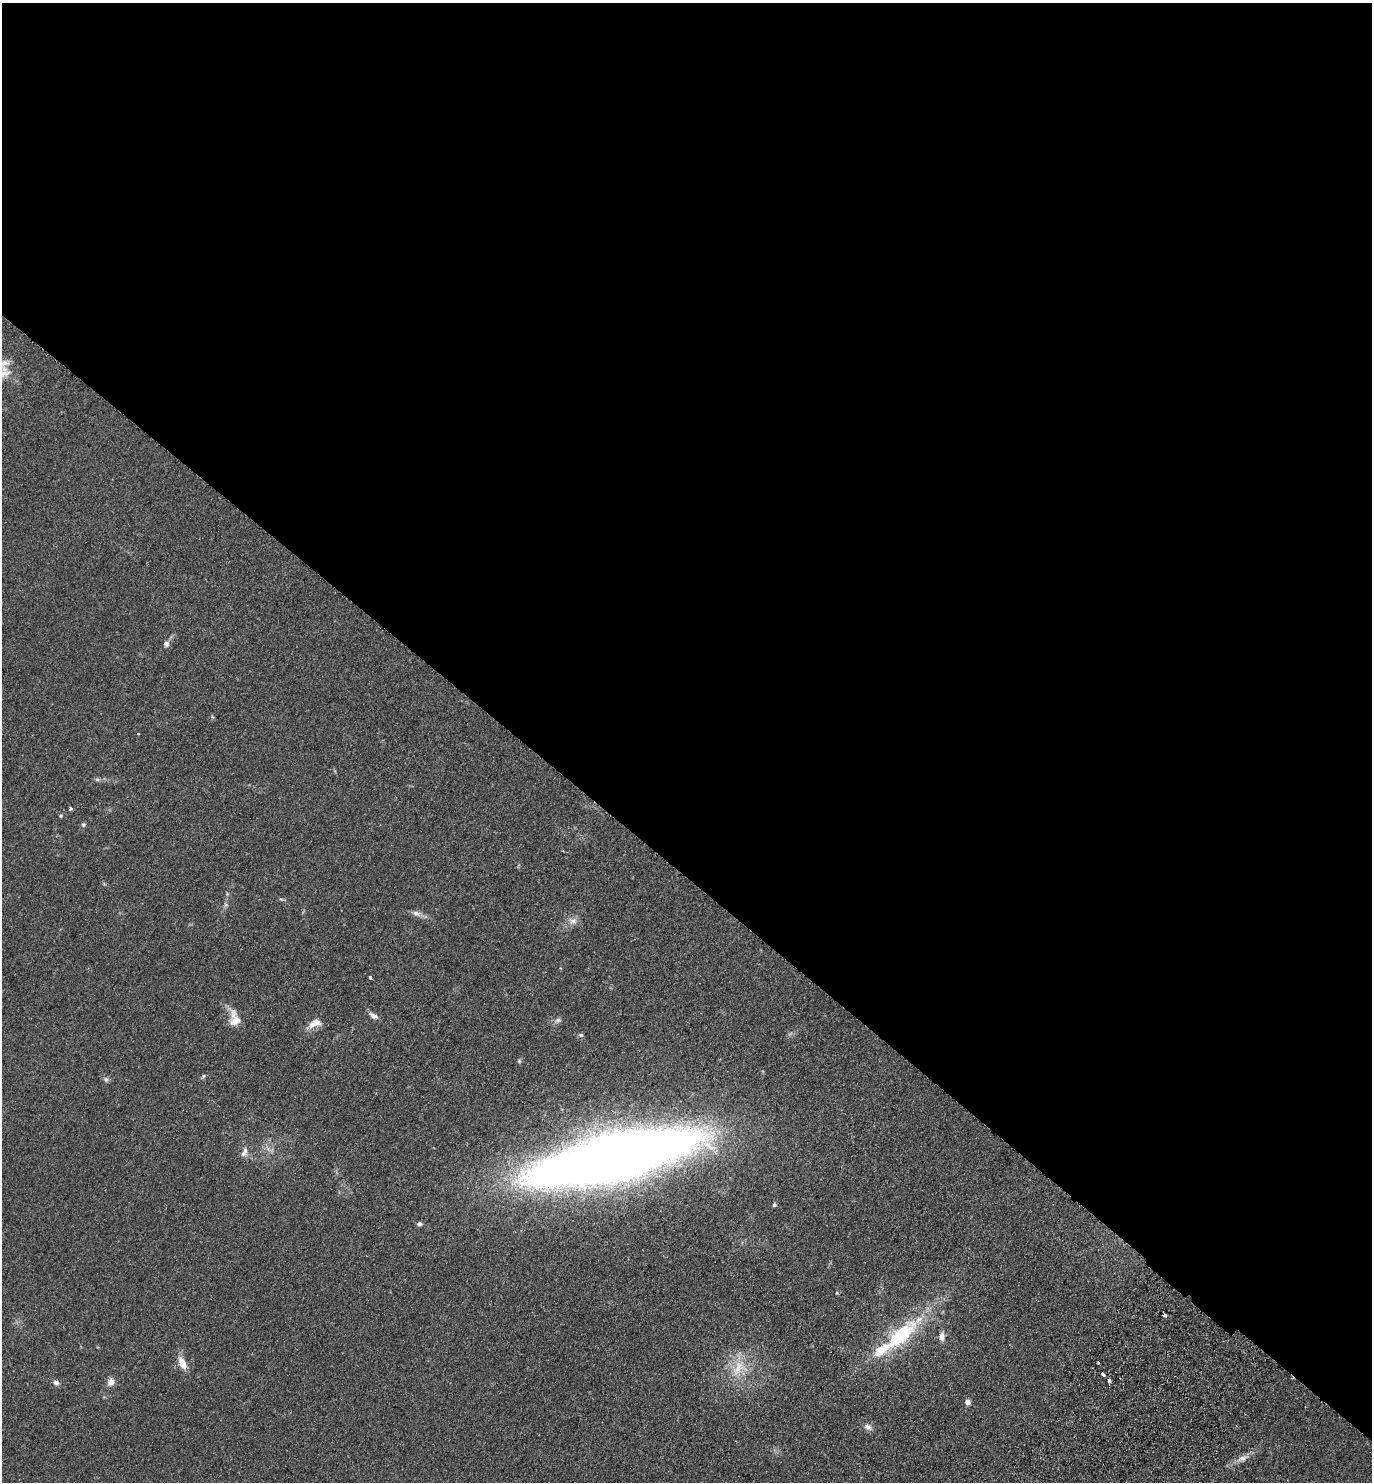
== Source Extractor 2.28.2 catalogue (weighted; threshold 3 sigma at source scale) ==
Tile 3 of 4 x 4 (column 3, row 1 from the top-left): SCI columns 2940-4309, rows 4477-5956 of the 6020 x 5993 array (HDU 1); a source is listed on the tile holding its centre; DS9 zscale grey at full resolution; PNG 1374 x 1484 px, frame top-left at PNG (2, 3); no overlay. Shown black and unused: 59% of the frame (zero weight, under 2 of 3 exposures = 3% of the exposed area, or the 3 px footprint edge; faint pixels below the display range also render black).
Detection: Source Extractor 2.28.2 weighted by HDU 2 'WHT'; one run over the whole footprint, this tile lists its part. Background 0.0949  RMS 0.009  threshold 0.0403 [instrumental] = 3 sigma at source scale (4.5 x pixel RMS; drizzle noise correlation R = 1.50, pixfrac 1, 0.05/0.05 arcsec/px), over >= 5 px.
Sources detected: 38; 1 cosmic-ray / hot-pixel residue — not listed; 3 inside a brighter listed object's ellipse — not listed separately; the other 34 listed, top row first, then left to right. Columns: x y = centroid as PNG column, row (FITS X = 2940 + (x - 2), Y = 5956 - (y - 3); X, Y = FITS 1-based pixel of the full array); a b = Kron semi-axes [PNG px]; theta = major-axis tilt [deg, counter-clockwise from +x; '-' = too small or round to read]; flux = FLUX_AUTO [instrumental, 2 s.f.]
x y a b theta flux
2 373 22 16 10 14
166 644 8 7 - 3
97 779 7 4 -2 1.6
71 809 3 3 - 2
60 815 5 5 - 1.1
83 824 6 5 - 1.5
416 913 12 7 -21 3.9
573 921 11 8 9 4.8
370 977 3 3 - 11
374 1016 12 6 -29 3.9
235 1020 16 14 81 9.6
558 1020 9 6 1 2.6
315 1023 19 10 22 8.7
581 1035 6 5 - 1.5
519 1061 6 5 - 1.2
203 1076 6 4 88 1.2
106 1079 7 6 - 1.9
244 1152 14 7 68 4.4
613 1157 107 29 13 1900
774 1205 5 4 - 1.3
419 1224 7 5 2 2.1
1164 1315 4 3 - 5.1
900 1335 53 17 42 75
942 1336 9 6 87 5.4
1098 1362 3 2 - 0.82
182 1363 15 8 -68 9.8
739 1368 27 19 40 26
1102 1374 4 3 - 6.1
1109 1380 4 3 - 2.9
56 1382 8 6 -25 2.7
111 1382 9 7 64 5.3
968 1402 5 5 - 5.3
868 1427 11 8 -25 3.9
1242 1458 18 8 20 6.2
Overlapping masked pixels (flux is a lower limit): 1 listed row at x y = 1164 1315
Isophote crosses this tile's border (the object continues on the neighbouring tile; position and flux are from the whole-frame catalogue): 1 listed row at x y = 2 373